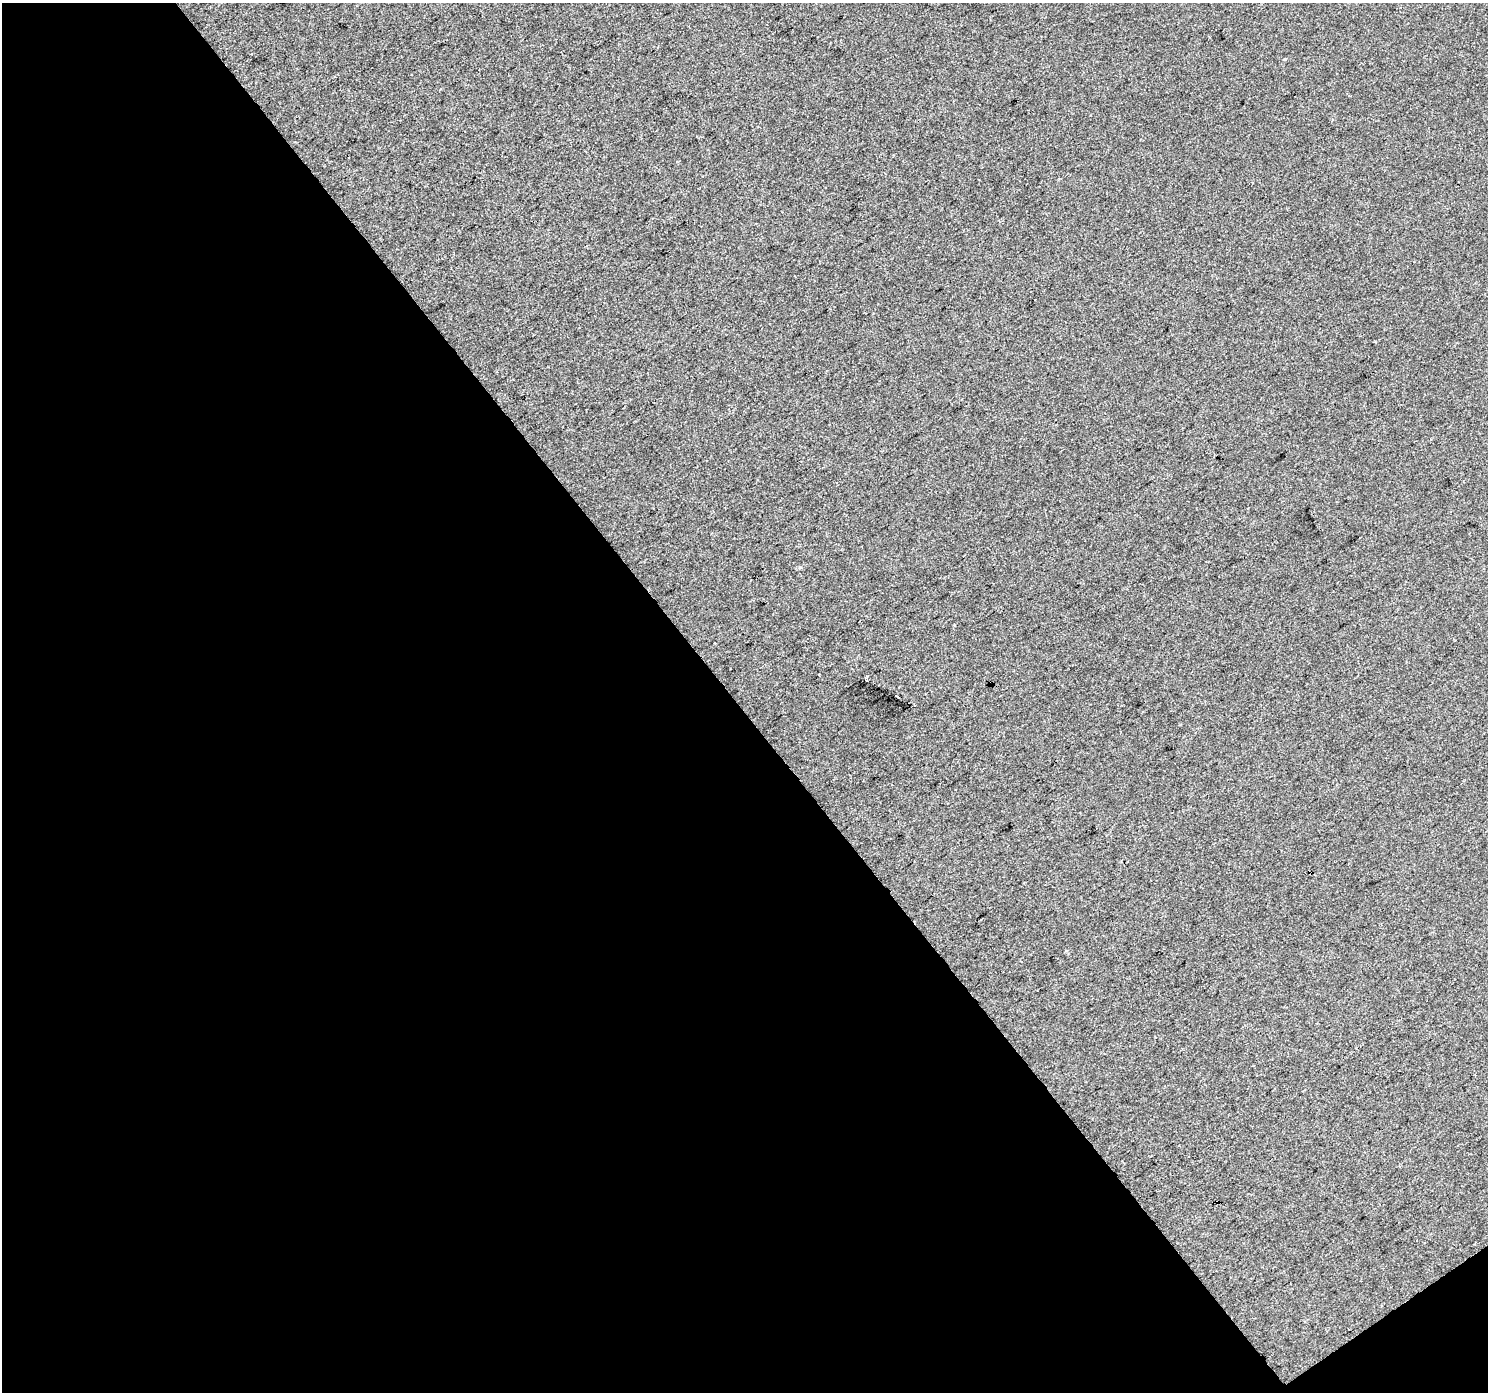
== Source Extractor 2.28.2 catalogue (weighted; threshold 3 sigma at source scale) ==
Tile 3 of 2 x 2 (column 1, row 2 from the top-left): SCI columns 1-1486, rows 91-1480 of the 2972 x 2943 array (HDU 1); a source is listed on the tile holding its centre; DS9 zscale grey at full resolution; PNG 1490 x 1394 px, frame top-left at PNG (2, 3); no overlay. Shown black and unused: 50% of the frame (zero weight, under 2 of 3 exposures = <1% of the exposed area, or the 3 px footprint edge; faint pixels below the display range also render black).
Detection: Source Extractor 2.28.2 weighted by HDU 2 'WHT'; one run over the whole footprint, this tile lists its part. Background 0.00785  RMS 0.021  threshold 0.0949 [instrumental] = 3 sigma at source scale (4.5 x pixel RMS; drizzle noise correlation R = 1.50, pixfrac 1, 0.0396/0.0396 arcsec/px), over >= 5 px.
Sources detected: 4; all 4 listed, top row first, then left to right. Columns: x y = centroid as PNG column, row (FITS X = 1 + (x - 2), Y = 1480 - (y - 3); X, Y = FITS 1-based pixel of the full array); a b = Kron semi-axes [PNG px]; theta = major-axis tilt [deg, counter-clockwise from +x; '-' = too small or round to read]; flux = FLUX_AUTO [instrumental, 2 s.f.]
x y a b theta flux
954 625 3 3 - 1.8
819 674 3 2 - 3.2
866 680 3 2 - 2
897 696 5 3 - 14